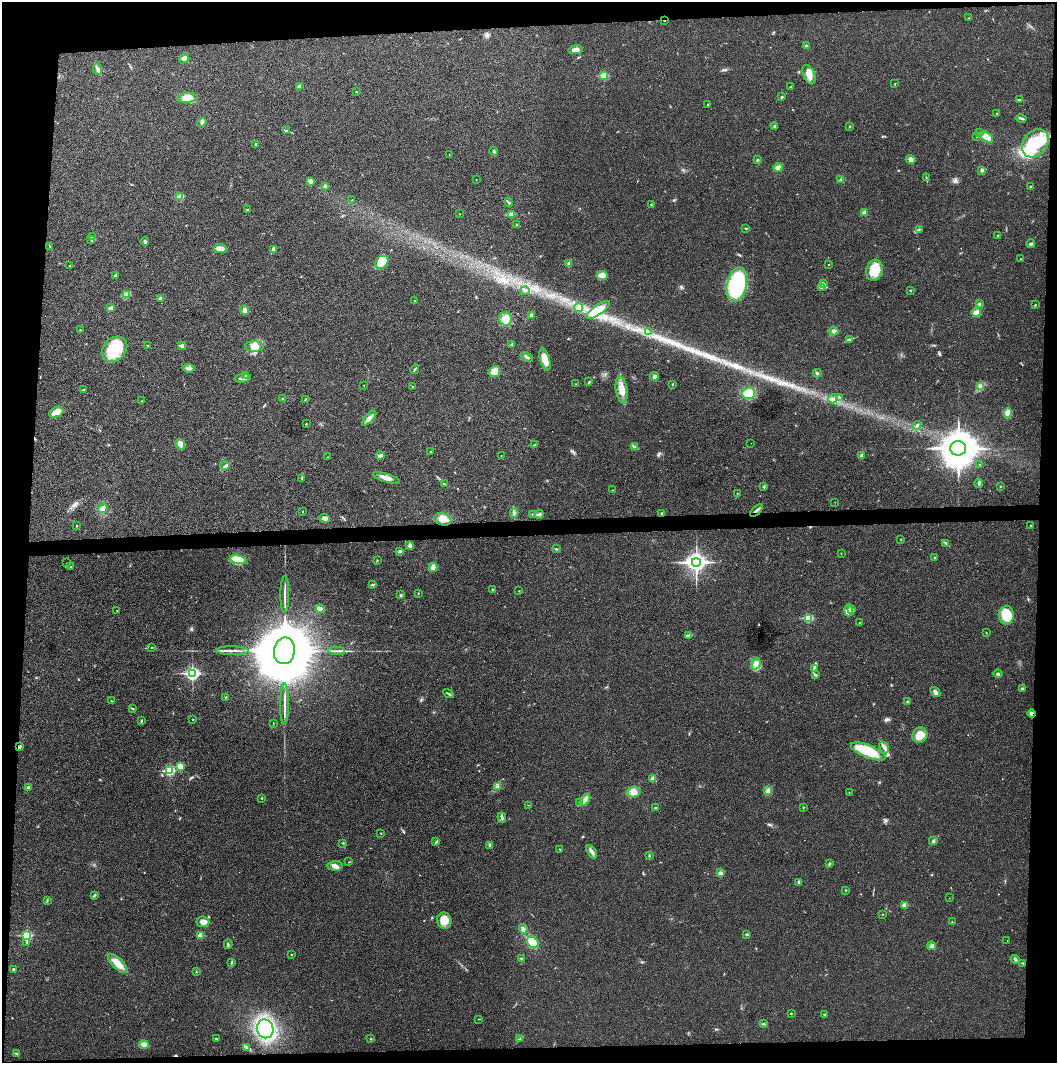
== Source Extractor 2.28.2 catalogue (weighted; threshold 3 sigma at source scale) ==
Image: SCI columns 2-4220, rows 1-4242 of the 4224 x 4243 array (HDU 1 of 3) = the unmasked area's bounding box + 8 px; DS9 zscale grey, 4 x 4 block average (1 PNG px = mean of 4 x 4 image px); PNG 1059 x 1065 px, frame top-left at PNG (2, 2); each listed source drawn as its Kron ellipse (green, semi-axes under 4 px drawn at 4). Shown black and unused: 9% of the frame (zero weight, under 3 of 4 exposures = <1% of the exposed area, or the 3 px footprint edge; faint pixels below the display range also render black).
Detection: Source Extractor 2.28.2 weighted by HDU 2 'WHT'. Background 0.0247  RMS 0.006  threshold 0.0272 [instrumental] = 3 sigma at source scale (4.5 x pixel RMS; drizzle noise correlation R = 1.50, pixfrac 1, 0.05/0.05 arcsec/px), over >= 5 px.
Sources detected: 282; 1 too faint to see at this stretch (4 x 4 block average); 3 inside a brighter object's white glare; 1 cosmic-ray / hot-pixel residue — neither listed nor drawn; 7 inside a brighter listed object's ellipse — not listed separately; the other 270 listed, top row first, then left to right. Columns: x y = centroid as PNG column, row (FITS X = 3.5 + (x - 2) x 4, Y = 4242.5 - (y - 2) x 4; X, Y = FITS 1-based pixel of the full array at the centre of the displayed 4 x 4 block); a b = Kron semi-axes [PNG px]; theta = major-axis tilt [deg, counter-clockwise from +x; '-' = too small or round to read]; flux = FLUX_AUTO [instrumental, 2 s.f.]
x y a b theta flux
968 18 2 2 - 1.7
664 20 2 2 - 3.5
806 46 3 2 - 4.9
575 50 7 4 7 19
184 58 6 4 55 12
97 69 6 3 -70 10
809 75 10 5 -67 32
604 76 2 2 - 150
895 84 3 2 - 1.9
299 87 4 3 - 19
791 87 2 2 - 3.2
356 92 3 2 - 2.2
782 97 2 2 - 5.2
187 98 10 4 5 53
1019 100 2 2 - 2.1
708 104 3 2 - 2.8
997 113 2 2 - 1
1021 118 5 2 - 5
202 122 5 3 - 8.1
850 126 2 2 - 2
775 127 4 3 - 6.2
287 131 2 2 - 2
980 132 2 2 - 2.1
977 136 2 2 - 2
986 137 7 4 -34 38
1035 143 15 12 51 130
256 144 2 2 - 2.9
494 151 4 2 - 5.2
449 155 2 2 - 0.86
911 159 5 4 - 12
757 160 3 2 - 4.6
778 167 5 3 - 21
982 170 3 3 - 6.1
926 178 2 2 - 1.5
476 180 2 2 - 1.1
841 180 3 3 - 7.6
310 181 4 3 - 14
325 186 3 2 - 9.6
1031 187 2 2 - 2.6
180 197 2 2 - 100
352 200 2 2 - 1.4
509 202 4 2 - 4.6
651 204 3 2 - 2.7
248 210 2 2 - 1.3
865 213 3 2 - 23
460 214 2 2 - 1
511 215 2 2 - 72
517 225 2 2 - 5.7
746 228 2 2 - 3
919 229 2 2 - 1.5
998 236 2 2 - 2.5
92 237 2 2 - 1.6
91 239 3 2 - 3.2
145 242 4 2 - 7.2
1031 244 4 3 - 7.6
50 247 2 2 - 1.3
220 249 6 3 -5 28
273 249 4 3 - 10
1020 259 2 2 - 1.4
382 262 7 5 43 62
569 263 4 3 - 9.8
829 264 2 2 - 2.2
69 266 2 2 - 0.71
874 270 11 8 75 69
115 275 3 2 - 5.2
602 275 5 4 - 27
823 283 4 2 - 4.1
737 285 17 10 78 380
821 287 3 2 - 10
910 290 2 2 - 2.8
525 291 4 2 - 6.1
126 295 3 2 - 5.2
161 298 2 2 - 40
415 300 2 2 - 2.1
979 304 3 2 - 5
1035 305 3 2 - 2.2
111 308 4 3 - 21
579 308 4 3 - 7.3
245 310 5 4 - 12
598 310 14 5 35 63
976 312 4 3 - 27
531 315 4 3 - 5.9
505 319 6 6 - 41
80 330 2 2 - 1.3
834 331 4 3 - 11
648 332 2 2 - 1.5
850 339 4 2 - 3.7
512 344 3 2 - 3
182 345 2 2 - 32
148 346 2 2 - 1.3
254 346 9 5 0 30
114 349 14 11 44 130
527 357 6 2 -31 8.9
545 360 12 4 -73 47
189 368 5 3 - 15
415 369 5 2 - 4.1
494 372 6 5 - 33
817 373 4 2 - 5.4
245 375 2 2 - 2.4
654 377 4 3 - 10
243 378 8 3 7 12
589 382 3 2 - 2.9
576 384 2 2 - 1.6
672 384 2 2 - 2.5
364 385 2 2 - 1.1
980 386 4 3 - 7.8
412 387 2 2 - 3
83 390 2 2 - 5.5
622 390 13 5 -82 40
749 393 6 5 - 58
839 398 4 2 - 4
283 399 3 2 - 2.8
305 399 3 2 - 2.8
833 399 5 2 - 7
141 401 2 2 - 1.1
56 412 7 5 24 35
1008 413 4 4 - 25
369 418 9 3 48 16
306 424 2 2 - 2.2
917 425 4 2 - 4.9
751 443 2 2 - 0.6
180 444 6 4 -56 33
535 445 2 2 - 14
634 447 3 2 - 5.3
958 448 8 7 - 7800
431 451 2 2 - 2.4
380 455 4 3 - 9.5
861 455 3 2 - 8.1
501 456 2 2 - 0.85
328 457 2 2 - 1.2
979 465 2 2 - 1.2
225 466 4 2 - 6.4
302 478 3 2 - 1.8
386 478 14 3 -15 23
979 483 4 3 - 5.4
444 484 3 2 - 2.6
1000 486 2 2 - 2.7
764 487 4 2 - 3.1
612 490 2 2 - 0.94
737 493 2 2 - 1.2
835 502 2 2 - 0.77
103 508 5 4 - 16
756 510 7 2 44 9.2
303 511 2 2 - 1.4
514 513 5 2 - 6.5
662 513 3 2 - 4.1
533 514 3 2 - 4.5
539 514 4 3 - 7.9
325 519 5 4 - 10
443 519 9 6 -16 35
76 526 3 2 - 2.2
1030 526 2 2 - 1.8
901 539 2 2 - 1.4
946 543 4 2 - 3.2
410 546 3 2 - 14
556 549 3 2 - 2.6
400 551 4 2 - 6.2
841 553 2 2 - 1.6
935 558 2 2 - 2.4
238 560 8 4 -10 120
377 561 2 2 - 1.8
696 562 4 3 - 1900
66 563 2 2 - 0.77
71 567 2 2 - 2.1
433 567 4 4 - 20
372 584 2 2 - 1.3
493 589 4 2 - 3.7
519 591 2 2 - 1.3
418 593 2 2 - 1.2
285 594 18 2 90 16
401 595 3 2 - 4.2
320 609 4 3 - 22
852 609 3 2 - 5.9
117 610 2 2 - 0.93
849 610 6 3 86 11
1006 615 9 7 88 79
808 618 2 2 - 210
859 623 2 2 - 1.7
986 633 2 2 - 1.3
689 636 2 2 - 2.7
152 647 2 2 - 2
232 651 16 2 -1 16
284 651 13 10 81 40000
337 651 8 2 -4 9.2
756 664 6 3 67 12
814 668 3 2 - 5.6
192 673 3 2 - 810
998 673 4 3 - 6.4
815 675 2 2 - 3.3
1022 689 2 2 - 6.4
935 692 5 3 - 12
449 694 5 2 - 5.1
226 697 2 2 - 7
111 701 2 2 - 1.9
907 701 3 2 - 3
285 704 21 2 89 19
132 709 3 2 - 3.1
1031 714 4 3 - 9.9
193 719 2 2 - 4.2
141 720 3 2 - 2.9
273 723 2 2 - 0.99
920 735 8 7 - 52
19 747 4 2 - 6.5
884 748 6 3 -60 11
868 751 18 6 -22 130
180 766 2 2 - 110
170 771 2 2 - 360
653 778 3 3 - 13
498 786 3 2 - 3.9
28 788 3 2 - 8.8
768 790 3 2 - 2.8
633 792 7 5 16 24
849 792 2 2 - 0.98
262 798 2 2 - 3.9
585 800 6 3 51 12
580 802 3 2 - 3.7
529 805 2 2 - 1.4
804 807 2 2 - 1.4
655 808 3 2 - 2.7
502 817 5 2 - 7.5
381 833 2 2 - 1.1
933 841 4 3 - 6.5
436 842 4 2 - 3.7
343 843 2 2 - 2.7
490 845 4 3 - 5.9
560 849 2 2 - 1.6
592 852 7 3 -61 12
649 855 3 2 - 3.2
349 862 2 2 - 1.5
829 864 4 2 - 4
335 866 7 5 2 18
720 873 2 2 - 2.3
799 882 4 2 - 4.9
846 890 2 2 - 1.9
94 895 2 2 - 2.2
949 898 2 2 - 0.91
47 900 2 2 - 2.2
905 905 2 2 - 66
883 914 2 2 - 1.4
444 921 8 7 - 42
203 922 6 5 - 17
952 922 2 2 - 1.4
523 929 4 3 - 10
746 934 3 2 - 3.5
27 935 3 2 - 310
200 935 2 2 - 86
1007 940 2 2 - 0.65
27 942 2 2 - 1.9
533 943 6 5 - 43
228 944 5 2 - 5.1
932 946 4 3 - 8
291 955 2 2 - 2.7
521 958 2 2 - 2.8
1015 959 4 2 - 5.7
231 962 2 2 - 1.8
1023 963 3 2 - 2.8
118 964 12 5 -44 41
14 969 2 2 - 5.7
196 972 2 2 - 1.2
791 1013 2 2 - 4.8
825 1014 2 2 - 6.9
479 1019 2 2 - 1.7
763 1024 2 2 - 1.2
265 1029 9 8 - 420
216 1039 3 2 - 3.4
371 1039 2 2 - 2.5
520 1039 2 2 - 3.1
144 1044 5 4 - 14
247 1047 3 2 - 3
17 1054 3 2 - 2.8
Overlapping masked pixels (flux is a lower limit): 4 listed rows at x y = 664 20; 756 510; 1031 714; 19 747
Diffuse or blended objects may show on this block-average render without a row.